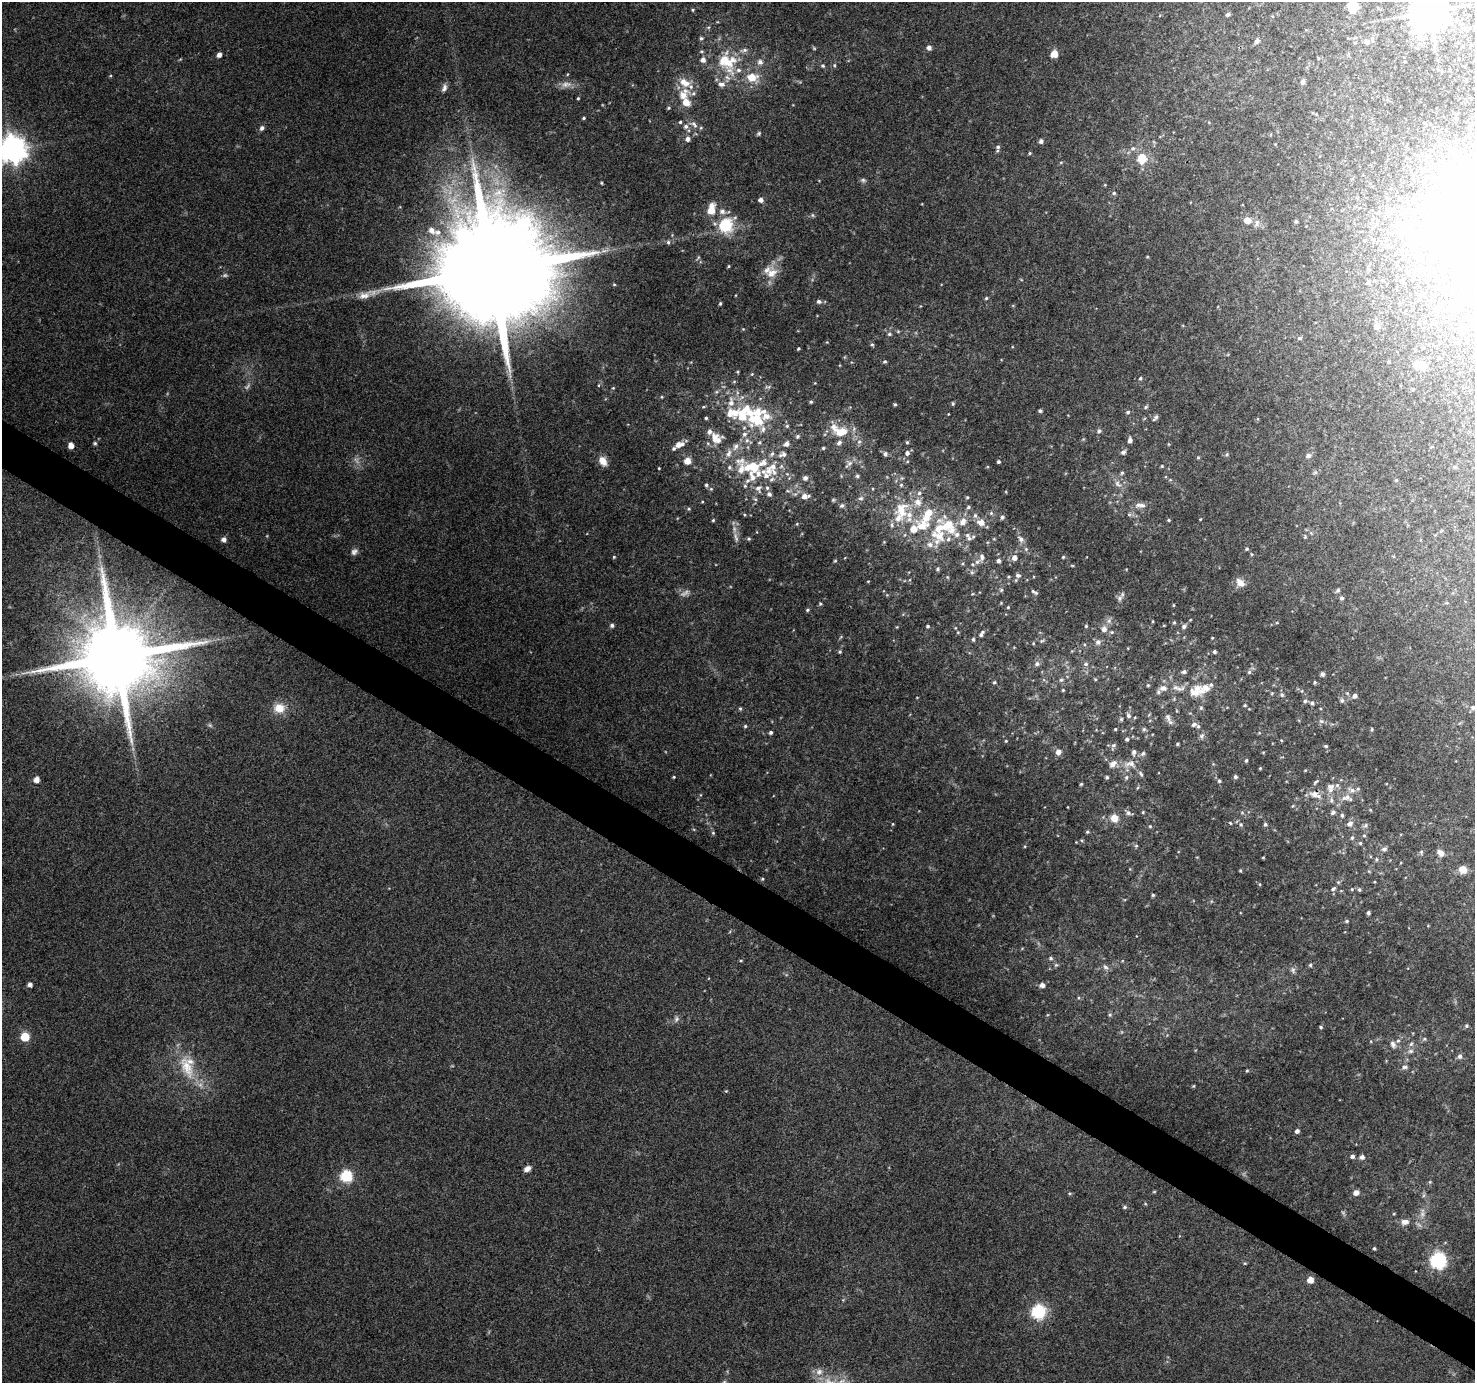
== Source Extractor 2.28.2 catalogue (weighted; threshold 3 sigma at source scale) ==
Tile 6 of 4 x 4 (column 2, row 2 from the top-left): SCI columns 1475-2947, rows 2946-4326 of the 5899 x 5962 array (HDU 1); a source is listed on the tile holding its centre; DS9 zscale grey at full resolution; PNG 1477 x 1385 px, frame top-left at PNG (2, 2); no overlay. Shown black and unused: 3% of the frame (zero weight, under 3 of 4 exposures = <1% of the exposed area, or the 3 px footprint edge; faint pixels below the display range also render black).
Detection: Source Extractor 2.28.2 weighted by HDU 2 'WHT'; one run over the whole footprint, this tile lists its part. Background 0.149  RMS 0.0073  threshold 0.0331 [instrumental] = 3 sigma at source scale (4.5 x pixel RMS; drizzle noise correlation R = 1.50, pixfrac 1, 0.0396/0.0396 arcsec/px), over >= 5 px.
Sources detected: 409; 11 too faint to see at this stretch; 2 inside a brighter object's white glare — not listed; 60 inside a brighter listed object's ellipse — not listed separately; the other 336 listed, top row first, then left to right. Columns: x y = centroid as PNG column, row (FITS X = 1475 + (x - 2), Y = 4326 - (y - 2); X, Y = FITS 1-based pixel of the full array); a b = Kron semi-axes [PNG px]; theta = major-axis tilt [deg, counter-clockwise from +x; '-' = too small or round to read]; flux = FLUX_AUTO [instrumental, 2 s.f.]
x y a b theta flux
1352 7 11 8 -81 21
692 10 4 4 - 0.84
1429 12 10 9 - 1700
1228 14 4 3 - 2
1419 37 10 8 88 5
1257 41 7 6 - 2.2
1355 42 5 3 - 0.63
1367 42 8 6 -46 3
929 48 6 6 - 2.2
744 50 11 5 9 2.8
1054 54 5 5 - 16
219 55 4 4 - 3.9
1318 58 5 3 - 0.63
725 61 40 18 -54 34
760 62 7 7 - 3.2
834 65 5 4 - 1
823 66 5 5 - 1.3
568 74 5 3 - 0.62
1303 82 7 5 77 2
721 84 11 7 -11 3.9
444 88 11 6 71 2.9
683 95 23 15 61 15
578 98 3 3 - 0.73
584 118 4 3 - 0.99
1456 118 3 2 - 0.71
680 122 4 4 - 1
694 124 12 6 -39 3.6
686 126 7 6 - 2.4
262 128 7 6 - 2.2
688 139 6 5 - 2.8
1041 141 5 4 - 2.4
998 147 7 6 - 1.9
1133 148 8 7 - 2.5
13 149 9 9 - 850
1029 153 5 4 - 0.92
1142 159 9 8 - 17
1465 159 9 7 54 3.9
1061 162 6 3 18 0.81
1424 169 7 6 - 2.2
863 180 8 5 -10 1.6
601 183 4 3 - 0.79
1114 193 5 5 - 1.1
761 200 5 5 - 3.7
711 210 10 6 79 13
1388 212 7 5 50 1.7
812 215 6 4 -89 1
1247 220 6 6 - 7.8
1296 221 4 4 - 1.3
1257 223 10 6 83 3
725 225 16 15 - 30
438 232 10 8 3 4.3
668 242 6 5 - 1.4
1147 257 5 3 - 0.62
729 266 4 4 - 0.74
492 271 40 26 53 26000
772 273 17 14 48 11
1402 281 4 3 - 0.87
1368 282 4 3 - 1.3
614 284 4 4 - 0.72
364 295 22 10 22 8.1
986 298 4 3 - 0.88
819 301 6 5 - 2.1
720 303 4 3 - 0.95
1377 326 6 6 - 4.9
743 329 4 4 - 0.64
1464 329 8 6 7 2.1
889 334 6 5 - 1.2
1300 338 6 5 - 1.4
872 344 5 4 - 1.1
798 349 3 3 - 0.93
885 361 5 4 - 1.2
1417 365 9 8 - 8.5
738 372 5 3 - 0.75
1140 378 5 4 - 1.1
815 383 3 3 - 0.5
613 388 4 4 - 0.67
1413 389 4 4 - 0.78
662 397 5 3 - 0.58
811 402 4 4 - 1
953 403 4 3 - 1
895 404 4 3 - 1
703 407 5 3 - 0.8
1146 407 6 4 29 1.1
1040 411 4 3 - 1.4
1128 412 6 4 15 1.2
732 413 15 11 -1 12
1156 417 8 4 48 1.9
706 418 4 4 - 1
756 419 22 18 5 29
787 426 5 5 - 1.3
842 431 19 11 5 15
1099 431 6 6 - 1.8
797 436 5 5 - 1.3
714 437 12 10 47 7.5
747 440 6 5 - 2.1
1130 440 5 4 - 2.9
859 442 6 5 - 1.7
907 442 5 4 - 0.86
95 443 5 5 - 1.1
759 443 6 5 - 1.4
786 444 6 5 - 3.3
1168 444 5 3 - 0.57
71 445 5 4 - 6.6
679 445 10 6 15 6.7
823 448 4 4 - 0.87
1123 452 7 6 - 1.9
907 453 6 6 - 2.5
772 454 8 5 62 1.9
783 454 11 7 20 3.4
885 454 6 6 - 1.9
1227 454 6 5 - 1.3
1308 456 7 5 12 2.1
1198 458 5 3 - 0.77
603 461 11 8 -59 6.9
687 461 5 5 - 9.1
998 462 3 3 - 1.3
849 464 13 6 44 3
1162 466 4 4 - 0.71
752 467 40 19 -17 42
1454 467 5 4 - 1.2
659 468 3 2 - 0.56
1122 473 6 4 66 1.1
857 476 4 4 - 1.3
805 478 5 5 - 2.6
1170 480 5 3 - 0.7
1118 484 12 7 -47 3.9
706 485 5 5 - 1.4
901 485 5 4 - 0.97
745 486 5 4 - 1
758 489 11 10 - 4.9
788 491 6 4 -18 1.1
919 493 5 5 - 1.8
769 494 6 5 - 2.2
805 496 10 6 6 5.3
967 497 5 4 - 0.85
861 498 8 6 14 1.7
755 499 6 4 -42 1.2
833 500 5 5 - 0.9
842 505 7 5 42 1.7
1140 505 16 7 -3 4.6
968 507 5 4 - 1.3
689 509 5 4 - 1
901 510 23 17 77 22
975 515 8 6 89 2.1
1002 517 5 5 - 1.7
1200 519 4 3 - 0.54
713 520 4 3 - 0.89
1169 520 4 4 - 0.77
963 521 11 9 60 6.6
981 522 8 6 -16 6.7
797 524 5 4 - 0.79
922 526 21 18 10 23
939 528 35 16 68 25
957 534 9 7 -29 3.6
1305 537 4 4 - 0.76
969 538 9 6 -39 2.2
224 539 5 4 - 3.4
749 539 6 4 20 1.1
1021 539 10 7 -43 3.1
1247 549 5 5 - 1
354 552 9 8 - 2.8
1251 554 5 3 - 0.7
614 557 4 3 - 0.82
982 557 10 6 88 2.8
1063 557 4 4 - 0.84
1014 558 6 6 - 4.3
835 561 4 3 - 0.77
999 561 5 4 - 2.1
1072 565 5 3 - 0.66
937 569 5 4 - 1.1
972 572 6 5 - 1.4
1018 575 8 6 -12 2.2
947 577 5 3 - 0.64
1240 583 12 9 -42 5.8
1001 590 5 5 - 1.3
1338 590 5 4 - 1.5
1034 592 10 4 -31 1.7
1120 598 10 6 68 2.7
1342 598 5 5 - 1.6
1001 603 4 4 - 0.61
820 604 5 4 - 0.97
1173 605 4 3 - 0.5
1008 607 4 4 - 0.74
807 610 5 4 - 1.1
1109 621 8 6 70 2.5
1174 622 4 4 - 0.82
612 625 5 4 - 1.8
928 626 4 3 - 1.1
1086 626 4 4 - 0.86
1184 627 6 5 - 2
1104 629 8 8 - 3.8
958 632 5 3 - 0.64
981 635 5 4 - 1.4
1212 638 3 3 - 0.56
973 639 5 4 - 0.97
1042 641 7 4 20 1.2
1098 642 8 7 - 2.9
840 652 5 4 - 1
1214 652 4 4 - 1.4
117 657 22 20 49 11000
1037 664 7 7 - 2.3
1086 664 7 5 2 1.7
1184 672 6 5 - 1.7
1249 672 6 5 - 1.4
1322 674 4 4 - 2.6
1095 679 5 3 - 0.69
1061 680 6 5 - 1.3
994 682 4 4 - 1.1
1315 682 4 4 - 1.1
1148 685 5 4 - 0.77
1211 685 6 5 - 1.5
1163 688 9 7 9 3.9
1063 690 4 4 - 0.74
1194 692 20 10 -11 9.9
1272 693 5 3 - 0.68
1282 695 6 5 - 1.4
1355 696 6 5 - 3.2
1342 700 6 6 - 2
1305 701 6 5 - 1.4
1312 703 5 5 - 1.5
1245 705 4 4 - 0.78
1473 707 5 5 - 1.6
279 708 15 13 -4 11
1201 708 5 5 - 1.1
740 709 5 4 - 0.94
1128 716 6 6 - 2
1168 718 15 7 -63 3.9
1321 721 8 6 -15 1.9
1194 724 7 5 26 2
210 725 7 4 -45 1.3
745 726 4 4 - 0.92
1115 729 3 3 - 0.74
1144 729 5 5 - 1.3
1372 729 5 4 - 0.99
771 732 4 4 - 1.6
1202 736 9 6 65 2
1127 739 5 4 - 1.5
1006 741 4 3 - 0.69
1178 744 4 3 - 0.88
1114 745 7 6 - 1.8
1326 746 4 4 - 0.95
1058 752 7 6 - 3.7
1134 752 8 5 76 2.5
1143 753 7 5 55 1.8
1246 760 4 3 - 0.97
1113 764 11 8 42 4.6
1130 764 17 9 -6 6.6
1260 768 3 3 - 0.71
1141 774 9 5 -60 1.7
674 777 3 3 - 0.7
1107 777 5 4 - 1.2
1126 777 7 5 88 1.6
1235 777 4 4 - 1.6
36 780 5 5 - 5.9
1219 781 5 4 - 1.2
1315 782 8 4 43 1.2
1081 784 4 4 - 0.87
1331 786 12 8 14 4.9
1315 795 17 8 -19 7.3
1347 797 14 9 18 6.4
1143 812 4 4 - 0.77
1333 812 7 5 35 1.9
1128 813 9 6 -24 2.5
1342 815 6 5 - 1.1
1114 818 9 8 - 8.1
1230 823 4 3 - 0.72
893 824 5 3 - 0.63
1241 824 7 5 -69 1.4
1265 824 5 4 - 1.2
1350 824 7 6 - 3.1
1150 826 5 4 - 0.89
1087 832 4 4 - 1.1
713 833 4 4 - 0.87
1364 835 5 4 - 1
1352 838 6 5 - 1.4
1360 843 5 5 - 1.1
1136 846 5 5 - 1.1
1384 849 7 6 - 2.2
1421 852 5 5 - 1.2
1440 853 9 6 -38 4.5
1263 857 5 3 - 0.61
1377 859 6 4 75 1.1
1240 870 4 3 - 0.79
1463 870 6 5 - 11
762 879 4 4 - 0.81
1338 882 5 4 - 0.95
1260 884 5 3 - 0.73
1333 889 8 5 29 1.8
1352 889 5 4 - 0.98
1359 889 5 5 - 1.4
1153 895 4 4 - 1.1
1368 913 4 3 - 1.8
1347 921 5 4 - 1.1
1051 958 6 5 - 1.2
741 960 5 3 - 0.7
1056 965 5 5 - 1.2
1310 965 5 5 - 1
1105 967 9 6 -43 2.3
1293 970 8 6 80 2
30 985 4 4 - 3.4
1042 985 5 5 - 3.6
1110 1015 6 5 - 1.2
676 1019 8 6 67 2.3
1466 1026 5 5 - 1.2
1321 1027 4 3 - 0.92
25 1037 5 5 - 29
1424 1039 5 5 - 1.1
1393 1044 10 7 -63 2.9
1411 1044 6 6 - 1.7
1411 1051 8 6 2 2.3
1460 1056 6 5 - 2.4
187 1067 38 16 -67 26
1404 1067 7 5 -1 2
1247 1071 4 4 - 0.76
1193 1086 5 3 - 0.66
726 1091 4 4 - 0.72
1297 1131 5 4 - 2.3
1352 1156 5 5 - 2.1
1362 1157 5 5 - 3.4
527 1169 7 5 31 4.2
346 1176 6 6 - 76
1430 1182 5 3 - 0.81
1154 1192 6 3 19 0.74
1356 1192 7 6 - 3.8
1069 1193 5 4 - 0.97
1124 1207 6 4 21 1.2
1422 1214 8 7 - 3.1
1405 1222 11 8 8 4
1374 1248 4 3 - 1.1
1438 1260 7 7 - 190
1245 1263 5 4 - 0.76
1310 1280 5 5 - 7.4
1038 1312 6 6 - 130
819 1372 11 8 16 5
842 1381 12 5 18 3.7
724 1382 6 4 19 0.94
Overlapping masked pixels (flux is a lower limit): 1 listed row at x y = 117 657
Isophote crosses this tile's border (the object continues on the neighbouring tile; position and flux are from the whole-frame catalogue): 4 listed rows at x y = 1352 7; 1429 12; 13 149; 1473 707